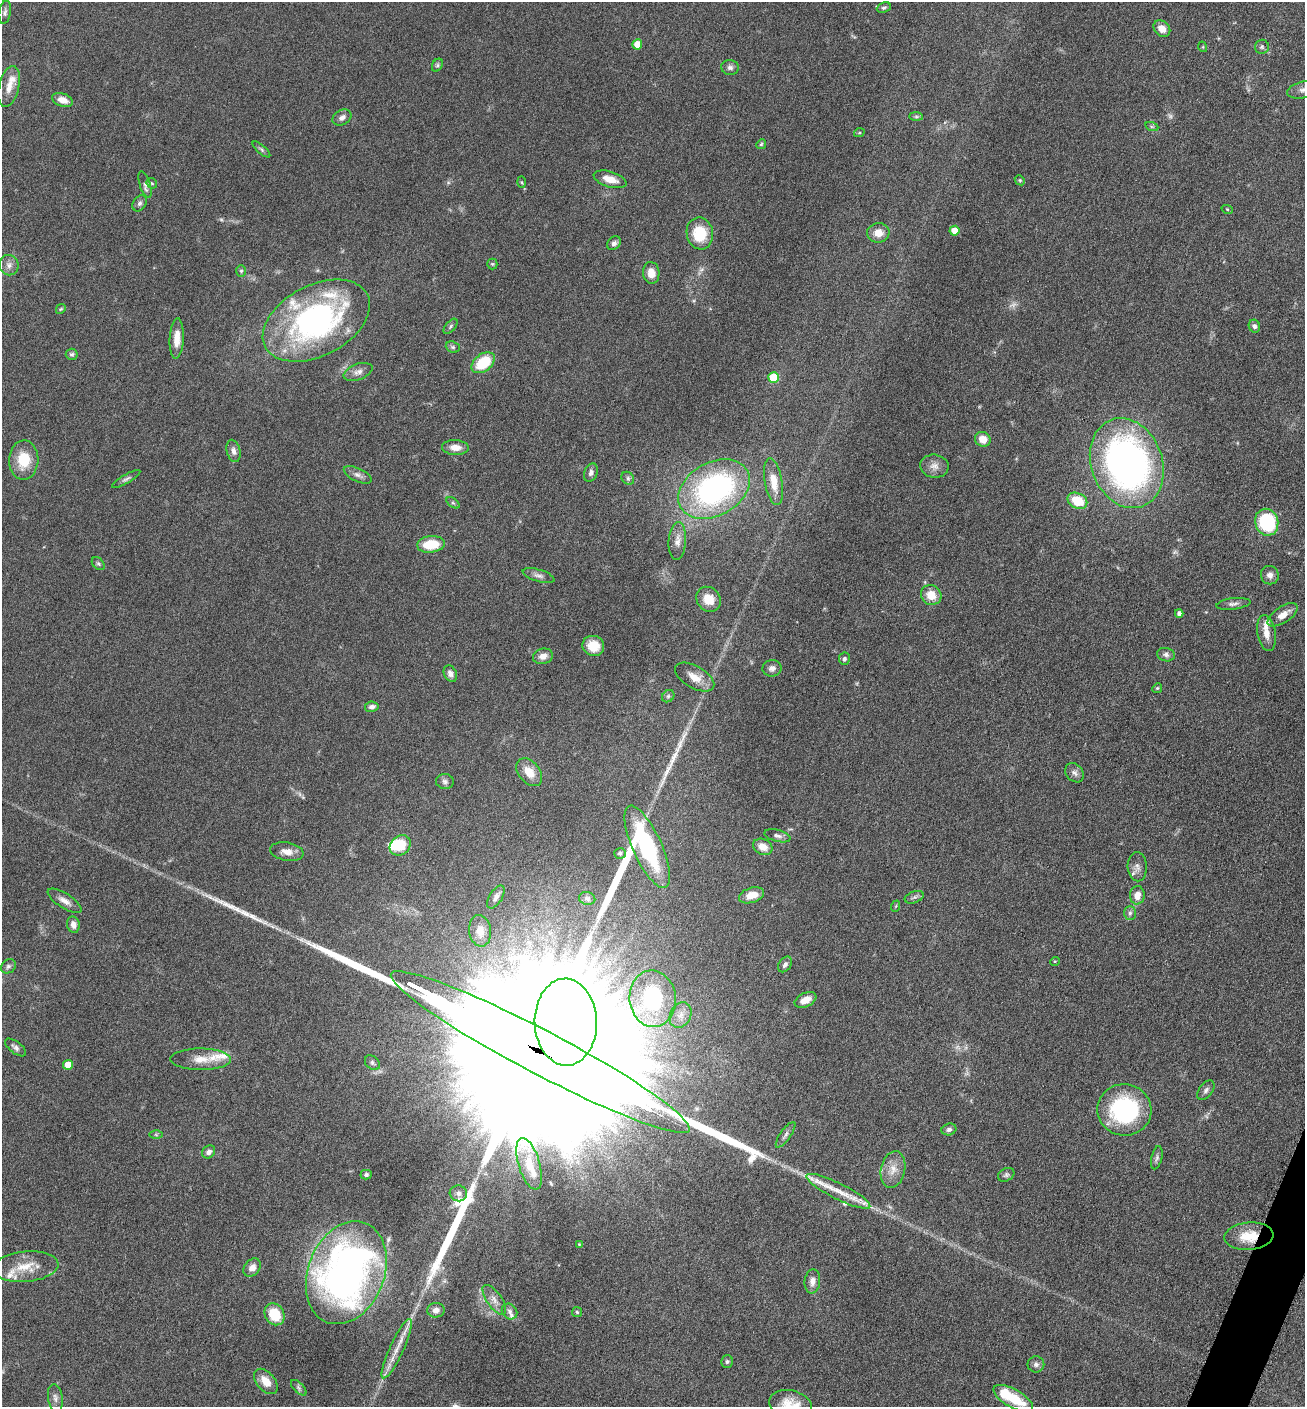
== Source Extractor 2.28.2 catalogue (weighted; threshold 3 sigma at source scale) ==
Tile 6 of 4 x 4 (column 2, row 2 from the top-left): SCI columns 1589-2891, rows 2814-4218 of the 5649 x 5632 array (HDU 1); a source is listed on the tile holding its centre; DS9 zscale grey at full resolution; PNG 1307 x 1409 px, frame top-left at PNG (2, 2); each listed source drawn as its Kron ellipse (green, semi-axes under 4 px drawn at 4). Shown black and unused: <1% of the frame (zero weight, under 6 of 12 exposures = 1% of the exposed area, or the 3 px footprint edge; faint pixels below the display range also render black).
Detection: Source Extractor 2.28.2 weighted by HDU 2 'WHT'; one run over the whole footprint, this tile lists its part. Background 0.088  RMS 0.0039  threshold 0.0158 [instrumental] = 3 sigma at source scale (4.09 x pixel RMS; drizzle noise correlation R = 1.36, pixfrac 0.8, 0.05/0.05 arcsec/px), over >= 5 px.
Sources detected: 163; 3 too faint to see at this stretch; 2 inside a brighter object's white glare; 7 long thin detections or spike segments (spike, bleed or trail) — neither listed nor drawn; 9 inside a brighter listed object's ellipse — not listed separately; the other 142 listed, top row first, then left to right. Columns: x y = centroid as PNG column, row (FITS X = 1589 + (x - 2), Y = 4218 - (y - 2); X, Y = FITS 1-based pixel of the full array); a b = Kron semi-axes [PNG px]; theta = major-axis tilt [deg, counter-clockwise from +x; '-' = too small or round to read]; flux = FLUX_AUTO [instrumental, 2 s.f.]
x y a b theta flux
884 7 7 5 22 0.73
5 12 12 6 80 1.1
1162 29 9 7 -42 3.2
637 44 5 5 - 5.7
1203 47 5 3 - 0.32
1262 47 7 7 - 0.85
437 65 7 5 61 0.68
730 67 9 7 -13 1.2
9 87 21 10 76 4.4
1304 89 17 8 14 2.5
62 100 11 6 -21 3.4
342 117 10 7 32 1.7
916 117 7 4 0 0.63
1152 127 7 4 -19 0.67
859 133 5 3 - 0.36
761 144 5 4 - 0.49
261 149 11 4 -41 0.78
610 179 17 7 -17 4
1020 180 5 4 - 0.5
521 182 5 4 - 0.41
152 183 6 4 -44 0.49
145 184 14 5 -72 1.3
140 203 9 6 57 1.1
1227 209 6 3 -19 0.39
954 231 5 5 - 4.3
700 233 16 13 -80 13
878 233 11 9 8 4.1
614 243 8 6 39 1.2
492 264 5 5 - 0.46
9 265 10 9 - 1.9
241 271 6 5 - 0.68
651 273 11 8 -86 3.9
61 309 5 4 - 0.43
316 321 57 35 27 92
450 326 9 5 50 0.67
1254 326 6 5 - 1.1
177 338 20 7 87 4.7
453 347 7 5 -21 0.78
72 354 6 5 - 0.7
483 363 13 8 37 14
358 372 15 8 20 2.2
773 377 5 5 - 14
983 439 8 7 - 4.5
455 447 13 7 -2 3.4
233 451 11 7 -76 1.8
24 460 20 14 87 11
1127 463 46 35 -70 160
934 466 14 11 -7 2.9
591 472 9 6 70 1.5
358 475 15 6 -25 1.8
628 478 7 5 -47 0.88
126 479 16 4 31 1.1
774 482 23 9 -80 6.3
714 489 38 26 29 80
1077 501 10 7 -25 10
453 503 7 4 -36 0.63
1267 522 13 11 -72 28
677 541 19 8 86 2.8
431 544 14 8 5 10
98 564 7 5 -48 0.71
1270 575 9 9 - 1.9
539 576 16 6 -17 1.6
931 595 10 9 - 5.3
708 599 13 11 -46 5.4
1233 604 17 5 7 1.6
1179 613 4 4 - 1.3
1283 615 17 8 34 3.7
1266 633 18 9 -80 3.5
593 646 11 10 - 5.7
1166 655 9 6 -14 1.3
543 656 10 7 16 2.6
844 659 6 5 - 0.87
772 668 9 8 - 1.7
450 674 8 6 -62 1.6
695 677 22 11 -29 4.8
1157 688 5 4 - 0.44
668 696 7 5 45 0.79
372 707 7 5 9 1.4
529 772 16 10 -50 5.1
1074 773 10 8 -48 1.6
445 781 9 7 -5 1.1
778 836 13 6 -14 1.4
400 845 11 9 39 11
647 847 45 14 -66 44
763 847 10 7 -25 3.4
287 852 17 9 -10 3.1
620 853 6 5 - 0.8
1137 867 14 9 -87 2.3
751 895 13 7 18 5
1137 895 9 7 86 3.2
496 897 13 6 59 1.6
914 897 10 5 21 0.94
587 898 8 6 -13 0.9
64 901 19 7 -33 2.8
896 906 6 3 71 0.38
1130 913 7 6 - 0.94
73 925 8 6 -74 2
480 931 15 11 -81 4.2
1055 961 5 3 - 0.34
785 964 9 6 52 1.2
8 966 8 6 37 0.97
653 999 28 23 -84 28
805 1000 11 7 25 3.3
680 1015 13 10 62 3
566 1022 43 31 -89 3600
16 1047 12 6 -37 1.3
540 1052 168 22 -28 150000
201 1059 30 10 0 5.9
372 1063 8 6 -42 0.94
68 1065 5 5 - 5.1
1206 1090 11 6 52 1.2
1124 1110 27 25 -4 42
949 1129 7 6 - 1.2
156 1135 6 4 -1 0.56
786 1135 15 5 55 1.3
209 1152 7 6 - 1.3
1157 1158 12 5 77 1.1
529 1164 27 10 -73 7.8
893 1169 18 12 78 4.5
366 1175 5 5 - 0.77
1006 1175 9 6 28 0.89
838 1191 35 8 -26 8
458 1193 9 8 - 1.6
1249 1236 24 13 5 8.8
579 1244 4 3 - 0.29
25 1267 33 15 5 8.7
252 1268 10 7 51 2.4
346 1273 53 38 68 170
812 1281 12 8 84 2.4
494 1300 17 7 -54 2.6
436 1310 8 7 - 1.7
510 1311 8 7 - 1.3
577 1312 5 5 - 0.53
274 1314 11 9 -60 11
397 1349 32 7 65 5.6
727 1361 6 5 - 0.73
1036 1364 8 8 - 1.2
266 1381 15 9 -50 4.7
299 1388 10 5 -46 0.88
55 1398 14 7 -81 1.7
1013 1398 22 9 -30 11
790 1405 21 14 -13 7.6
Overlapping masked pixels (flux is a lower limit): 2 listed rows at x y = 540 1052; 1249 1236
Isophote crosses this tile's border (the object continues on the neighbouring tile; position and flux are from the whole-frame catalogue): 2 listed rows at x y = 1304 89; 790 1405